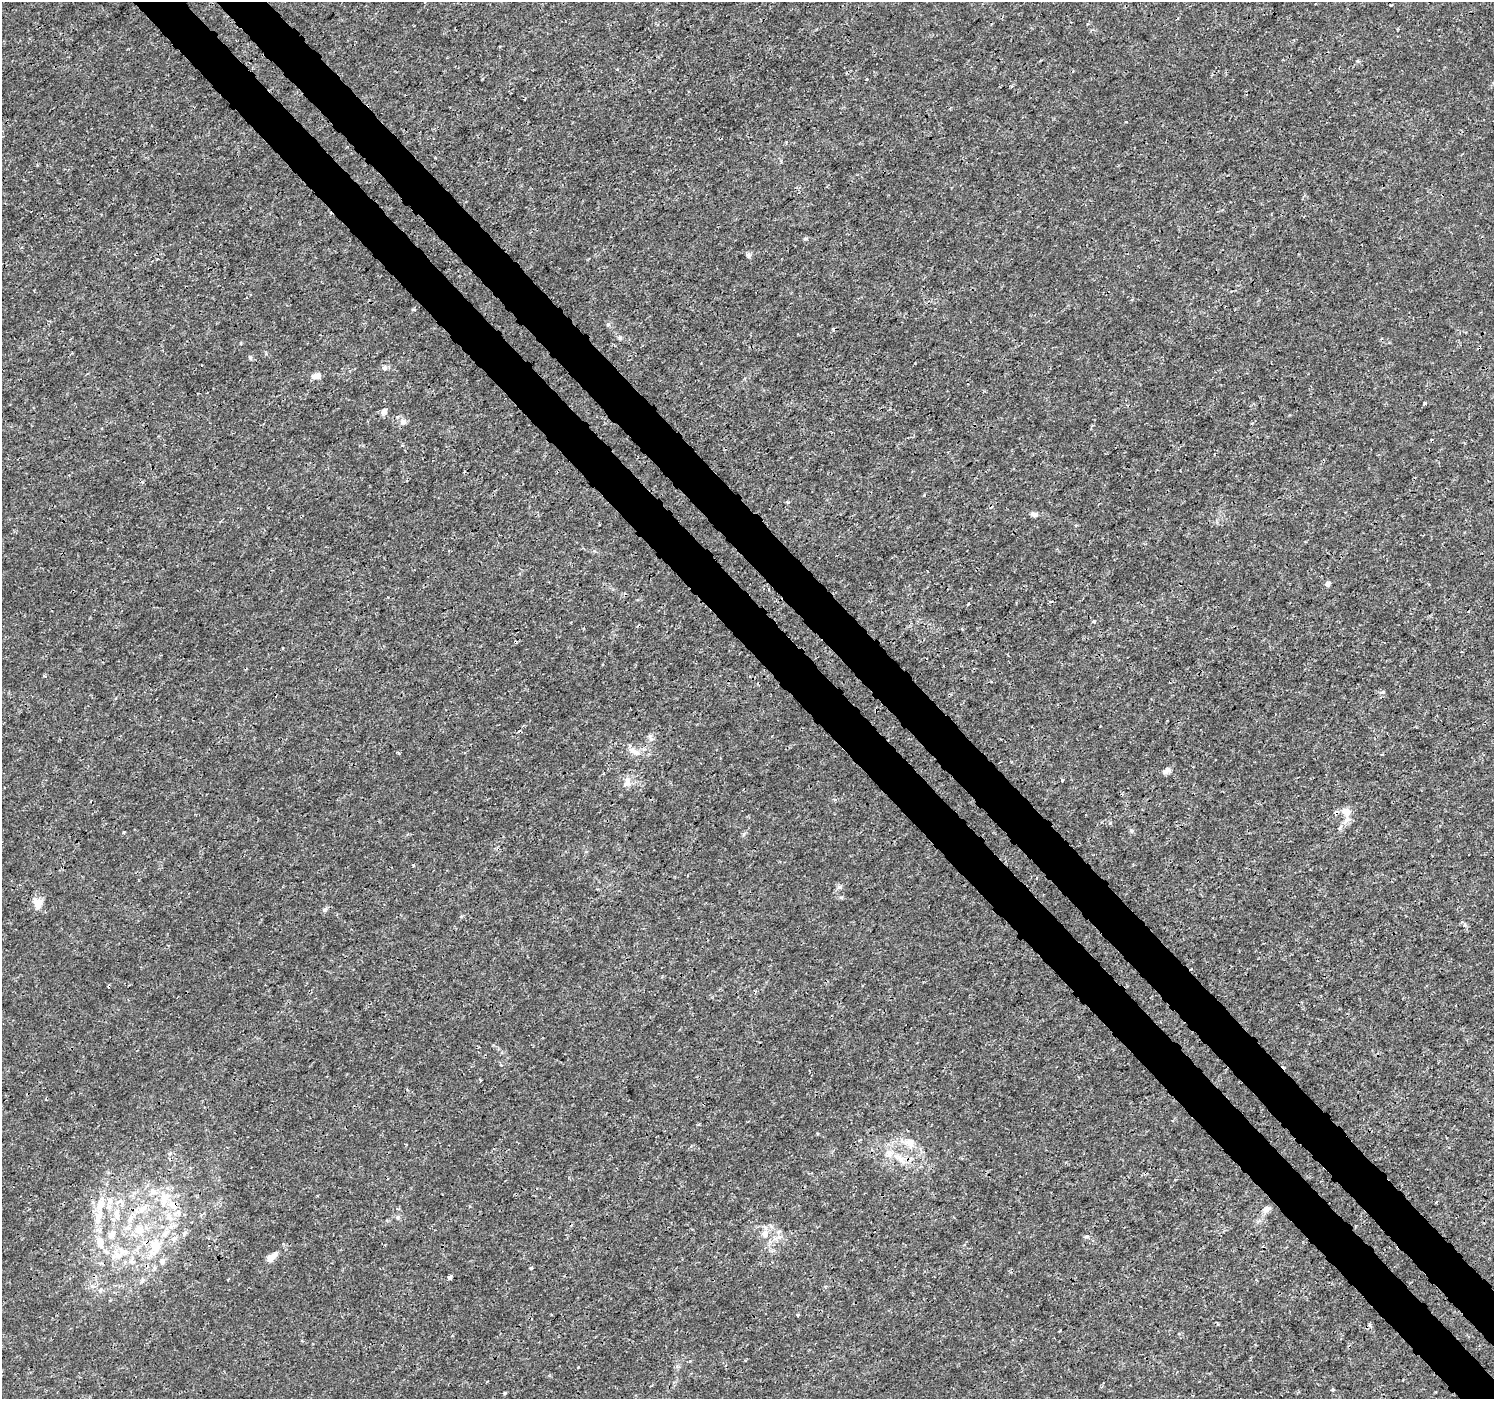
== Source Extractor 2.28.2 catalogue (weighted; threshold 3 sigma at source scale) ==
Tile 6 of 4 x 4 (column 2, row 2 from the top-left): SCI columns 1538-3029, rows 2981-4377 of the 6065 x 6025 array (HDU 1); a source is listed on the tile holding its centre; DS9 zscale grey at full resolution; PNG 1496 x 1401 px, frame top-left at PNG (2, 2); no overlay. Shown black and unused: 7% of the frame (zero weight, under 3 of 4 exposures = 5% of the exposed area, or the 3 px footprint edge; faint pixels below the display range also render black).
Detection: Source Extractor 2.28.2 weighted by HDU 2 'WHT'; one run over the whole footprint, this tile lists its part. Background 0.00113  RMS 7.8e-04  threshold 0.00351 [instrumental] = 3 sigma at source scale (4.5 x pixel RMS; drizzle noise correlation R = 1.50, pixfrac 1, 0.0396/0.0396 arcsec/px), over >= 5 px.
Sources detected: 69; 6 cosmic-ray / hot-pixel residue — not listed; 8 inside a brighter listed object's ellipse — not listed separately; the other 55 listed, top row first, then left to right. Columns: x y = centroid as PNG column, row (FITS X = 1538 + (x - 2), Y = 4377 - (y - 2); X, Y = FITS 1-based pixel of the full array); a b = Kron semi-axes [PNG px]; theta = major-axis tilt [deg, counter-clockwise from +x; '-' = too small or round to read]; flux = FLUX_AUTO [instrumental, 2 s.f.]
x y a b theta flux
617 70 4 3 - 0.077
867 79 4 3 - 0.064
1125 122 3 2 - 0.056
748 255 7 7 - 0.19
414 309 5 3 - 0.12
608 324 6 6 - 0.15
620 338 6 4 45 0.12
384 367 7 6 - 0.22
316 376 10 7 10 0.5
1424 403 5 3 - 0.11
384 411 7 6 - 0.36
403 422 9 8 - 0.32
402 445 4 3 - 0.079
464 472 3 2 - 0.091
1034 514 9 6 -12 0.32
1327 583 8 5 40 0.2
1094 621 4 3 - 0.17
962 629 4 3 - 0.11
637 753 12 7 -37 0.5
1166 771 11 6 20 0.34
1062 780 3 3 - 0.14
627 782 14 9 71 0.53
1347 812 14 10 -32 0.62
1131 831 7 5 -47 0.16
124 832 3 3 - 0.085
744 834 6 4 71 0.12
413 865 3 3 - 0.11
38 903 15 12 -81 0.74
325 909 7 5 42 0.16
910 1143 13 9 -77 0.84
901 1160 17 6 -43 0.7
153 1191 9 8 - 0.49
165 1198 19 11 65 1.3
110 1201 10 8 62 0.5
143 1209 16 8 35 0.86
1266 1209 10 8 19 0.32
116 1213 19 7 76 0.74
98 1216 23 10 73 1.3
169 1217 14 6 -57 0.57
130 1219 11 4 32 0.27
139 1230 14 11 -16 1
112 1234 12 8 72 0.56
765 1234 10 10 - 0.62
1086 1236 8 4 9 0.12
174 1239 9 6 40 0.28
100 1242 16 11 -84 1
155 1246 19 16 -72 1.9
118 1255 12 10 -19 0.77
271 1257 18 8 41 0.67
531 1268 3 3 - 0.12
450 1277 4 4 - 0.27
92 1286 6 5 - 0.19
797 1315 4 3 - 0.11
578 1367 3 2 - 0.12
505 1393 4 4 - 0.079
Unlisted compact peaks at least as high as the median listed source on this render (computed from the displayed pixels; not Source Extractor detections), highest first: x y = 250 357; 839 887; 841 897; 1110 823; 805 239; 788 502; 924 495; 968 604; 1465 925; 399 753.